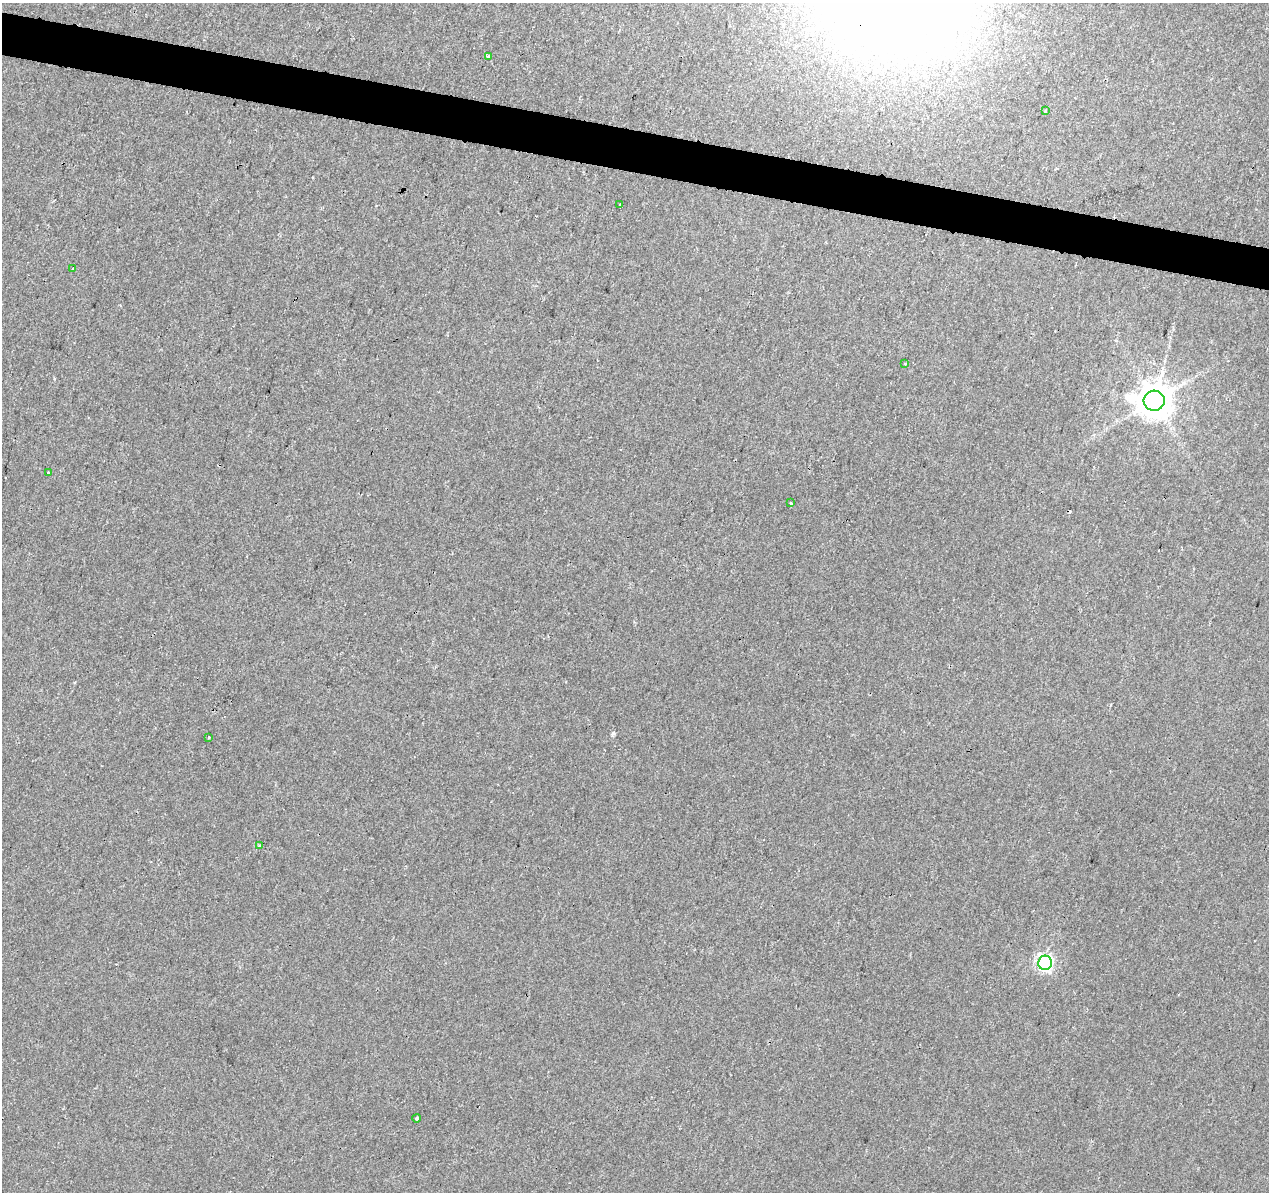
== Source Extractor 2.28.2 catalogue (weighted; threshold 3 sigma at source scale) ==
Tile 11 of 4 x 4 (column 3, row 3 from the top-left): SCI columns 2544-3810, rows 1474-2663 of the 5078 x 5267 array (HDU 1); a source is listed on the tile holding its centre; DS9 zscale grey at full resolution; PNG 1271 x 1194 px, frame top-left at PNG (2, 3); each listed source drawn as its Kron ellipse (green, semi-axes under 4 px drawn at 4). Shown black and unused: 4% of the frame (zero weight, under 2 of 3 exposures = <1% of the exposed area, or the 3 px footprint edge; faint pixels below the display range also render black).
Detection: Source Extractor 2.28.2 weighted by HDU 2 'WHT'; one run over the whole footprint, this tile lists its part. Background 0.00233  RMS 0.003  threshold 0.0136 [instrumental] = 3 sigma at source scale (4.5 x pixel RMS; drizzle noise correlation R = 1.50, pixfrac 1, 0.0396/0.0396 arcsec/px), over >= 5 px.
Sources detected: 14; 2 cosmic-ray / hot-pixel residue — neither listed nor drawn; the other 12 listed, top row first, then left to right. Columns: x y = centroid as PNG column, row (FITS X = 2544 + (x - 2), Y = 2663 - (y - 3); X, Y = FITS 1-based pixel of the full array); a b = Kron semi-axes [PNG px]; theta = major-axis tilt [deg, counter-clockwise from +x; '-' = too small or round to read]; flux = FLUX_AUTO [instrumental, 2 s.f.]
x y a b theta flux
488 56 3 3 - 0.45
1045 111 4 3 - 0.54
620 204 3 3 - 6.9
72 269 3 2 - 0.42
905 364 3 3 - 0.34
1154 401 10 10 - 740
48 472 3 3 - 0.54
791 503 3 3 - 0.4
208 737 3 2 - 0.5
260 845 3 3 - 0.3
1045 963 7 7 - 85
417 1118 4 3 - 0.96
Unlisted compact peaks at least as high as the median listed source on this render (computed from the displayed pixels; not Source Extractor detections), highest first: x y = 613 733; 54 379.